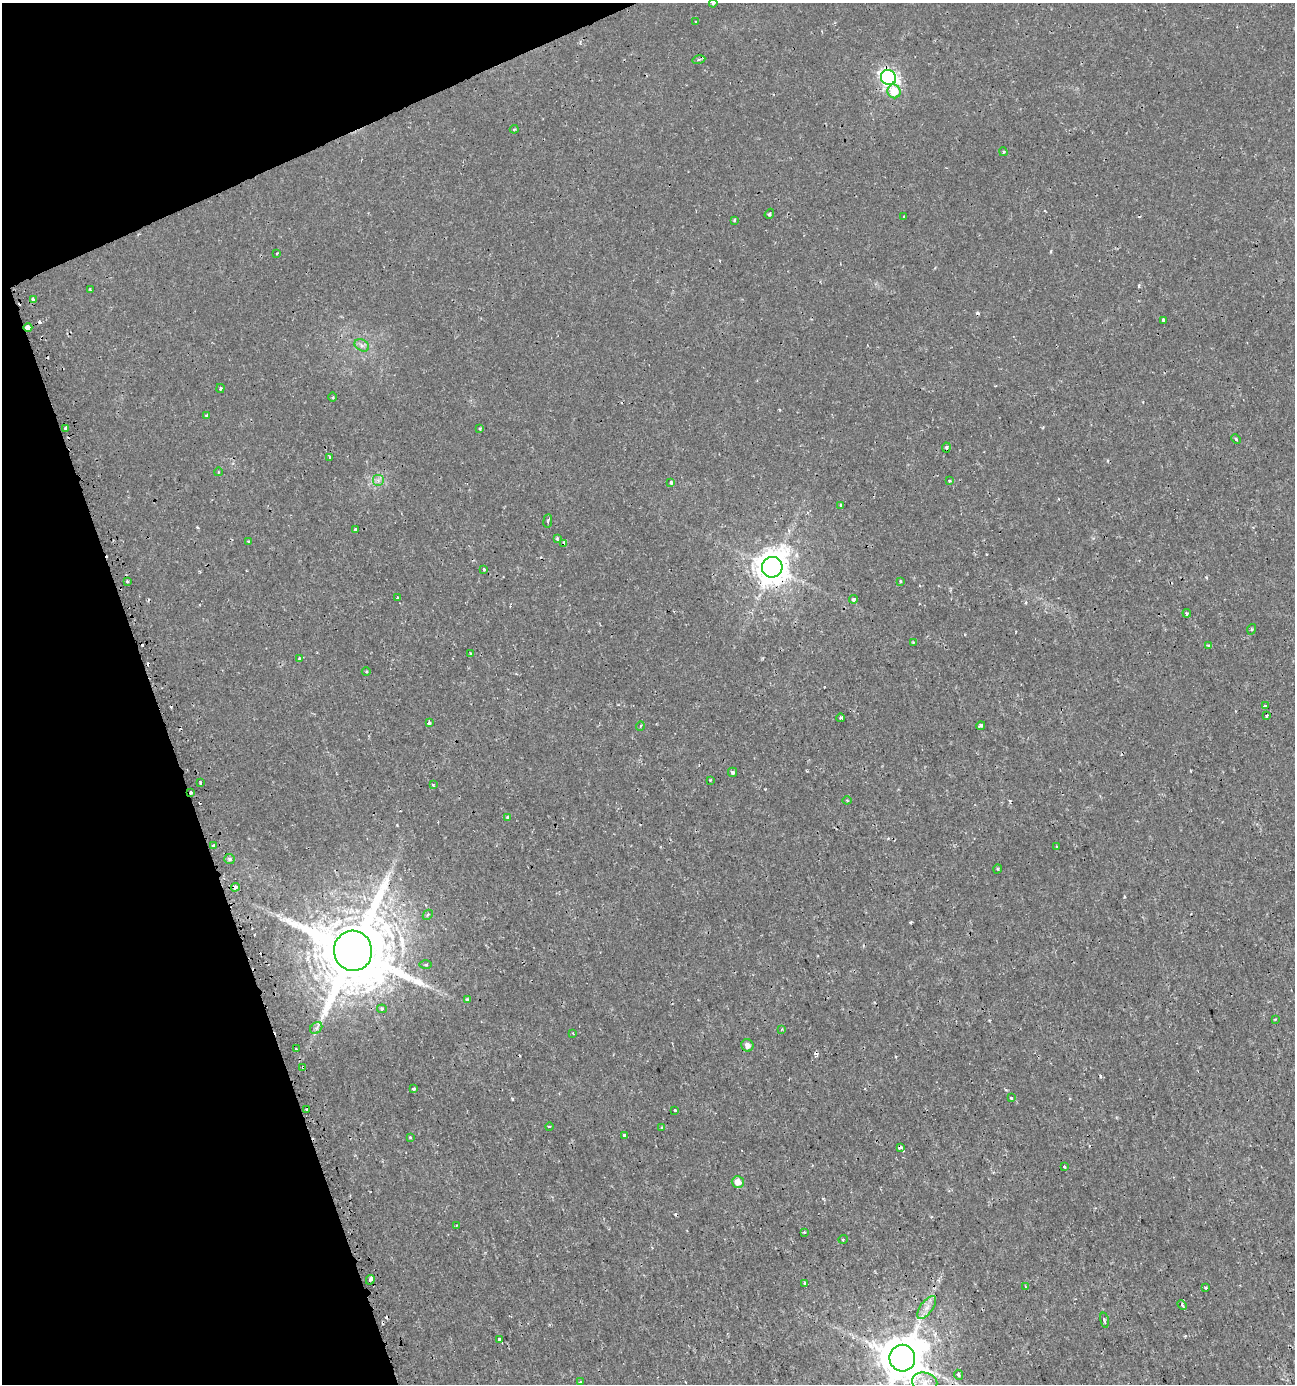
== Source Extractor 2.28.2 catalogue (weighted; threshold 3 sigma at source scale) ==
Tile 5 of 4 x 4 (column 1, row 2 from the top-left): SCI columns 136-1428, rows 2772-4153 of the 5403 x 5550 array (HDU 1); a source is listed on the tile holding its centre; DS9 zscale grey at full resolution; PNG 1297 x 1386 px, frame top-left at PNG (2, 3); each listed source drawn as its Kron ellipse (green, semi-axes under 4 px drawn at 4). Shown black and unused: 18% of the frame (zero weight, under 2 of 3 exposures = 1% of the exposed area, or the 3 px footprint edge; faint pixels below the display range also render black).
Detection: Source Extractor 2.28.2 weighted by HDU 2 'WHT'; one run over the whole footprint, this tile lists its part. Background 0.00179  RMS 0.0012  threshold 0.00521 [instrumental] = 3 sigma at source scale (4.5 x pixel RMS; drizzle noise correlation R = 1.50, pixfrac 1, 0.0396/0.0396 arcsec/px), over >= 5 px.
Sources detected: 121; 18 cosmic-ray / hot-pixel residue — neither listed nor drawn; the other 103 listed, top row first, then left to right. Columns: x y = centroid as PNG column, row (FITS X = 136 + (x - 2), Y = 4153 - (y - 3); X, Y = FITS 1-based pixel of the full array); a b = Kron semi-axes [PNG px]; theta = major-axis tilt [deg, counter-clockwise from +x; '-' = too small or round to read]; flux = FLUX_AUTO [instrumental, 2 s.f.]
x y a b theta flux
713 3 4 3 - 0.12
695 22 3 3 - 0.16
699 60 7 3 11 0.21
888 78 8 7 - 39
894 91 7 6 - 2.3
514 129 4 3 - 0.13
1003 152 4 3 - 0.16
769 214 5 3 - 0.18
904 216 3 2 - 0.098
734 220 4 3 - 0.14
277 253 4 2 - 0.089
90 290 3 2 - 0.11
33 300 3 3 - 1.6
1163 320 3 3 - 0.24
28 327 4 4 - 5.5
362 345 8 5 -30 0.39
220 388 4 3 - 0.15
332 397 4 3 - 0.12
207 415 3 3 - 0.25
66 428 4 3 - 0.84
480 428 4 3 - 0.15
1236 439 5 3 - 0.13
946 447 5 3 - 0.21
330 457 4 3 - 0.19
218 472 4 3 - 0.1
378 480 6 6 - 0.35
949 481 4 3 - 0.15
671 482 3 3 - 0.65
841 505 3 3 - 0.22
548 521 7 3 82 0.15
356 530 3 3 - 0.62
557 539 4 3 - 0.13
249 542 4 3 - 0.28
564 543 4 4 - 0.59
772 567 10 10 - 240
484 569 3 3 - 0.15
900 581 3 2 - 0.14
127 582 3 3 - 0.16
397 598 3 3 - 0.33
853 599 4 4 - 0.27
1187 613 4 4 - 0.2
1252 629 5 3 - 0.11
913 642 3 3 - 0.11
1208 645 4 3 - 0.13
470 653 3 2 - 0.08
300 659 4 3 - 0.33
366 672 4 3 - 0.13
1265 706 3 3 - 0.35
1266 716 3 3 - 0.32
841 718 4 2 - 0.14
429 723 4 3 - 0.76
640 726 5 3 - 0.098
981 726 4 3 - 0.4
732 772 4 4 - 0.23
710 780 3 2 - 0.099
200 783 3 2 - 0.2
433 784 4 3 - 0.16
191 792 3 2 - 0.36
847 800 4 4 - 0.13
508 817 4 3 - 0.29
213 846 3 3 - 0.17
1057 846 3 2 - 0.13
230 859 5 5 - 0.23
997 869 5 3 - 0.12
235 887 4 4 - 0.44
428 915 5 3 - 0.14
353 951 20 19 - 1400
426 965 6 3 -1 0.16
467 999 3 3 - 0.29
382 1009 5 4 - 0.34
1275 1019 3 2 - 0.13
316 1028 7 5 44 0.3
782 1029 3 3 - 0.11
573 1033 3 2 - 0.12
747 1045 6 6 - 0.64
296 1049 3 3 - 0.093
303 1067 3 3 - 0.59
413 1089 3 3 - 0.18
1011 1098 3 3 - 0.42
307 1109 3 3 - 0.38
675 1110 3 3 - 0.55
549 1126 4 2 - 0.15
662 1128 4 3 - 0.11
624 1136 3 3 - 0.43
410 1137 4 4 - 0.1
900 1147 4 3 - 0.45
1064 1166 3 2 - 0.18
738 1182 6 6 - 1
456 1226 4 3 - 0.098
804 1232 2 2 - 0.12
843 1239 5 3 - 0.1
370 1280 5 3 - 0.45
805 1283 3 3 - 0.27
1025 1287 3 2 - 0.15
1206 1288 3 3 - 0.13
1182 1305 5 3 - 0.15
927 1307 13 6 53 0.8
1104 1320 7 3 -77 0.18
499 1340 3 3 - 0.89
902 1358 13 13 - 550
958 1375 5 4 - 0.31
580 1382 3 3 - 0.11
925 1382 13 9 -12 1.4
Overlapping masked pixels (flux is a lower limit): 9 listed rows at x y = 888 78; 28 327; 564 543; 772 567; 191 792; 235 887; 353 951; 303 1067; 900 1147
Isophote crosses this tile's border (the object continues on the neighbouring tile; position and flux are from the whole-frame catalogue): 2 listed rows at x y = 713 3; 902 1358
Unlisted compact peaks at least as high as the median listed source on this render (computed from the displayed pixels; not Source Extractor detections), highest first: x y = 512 1099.